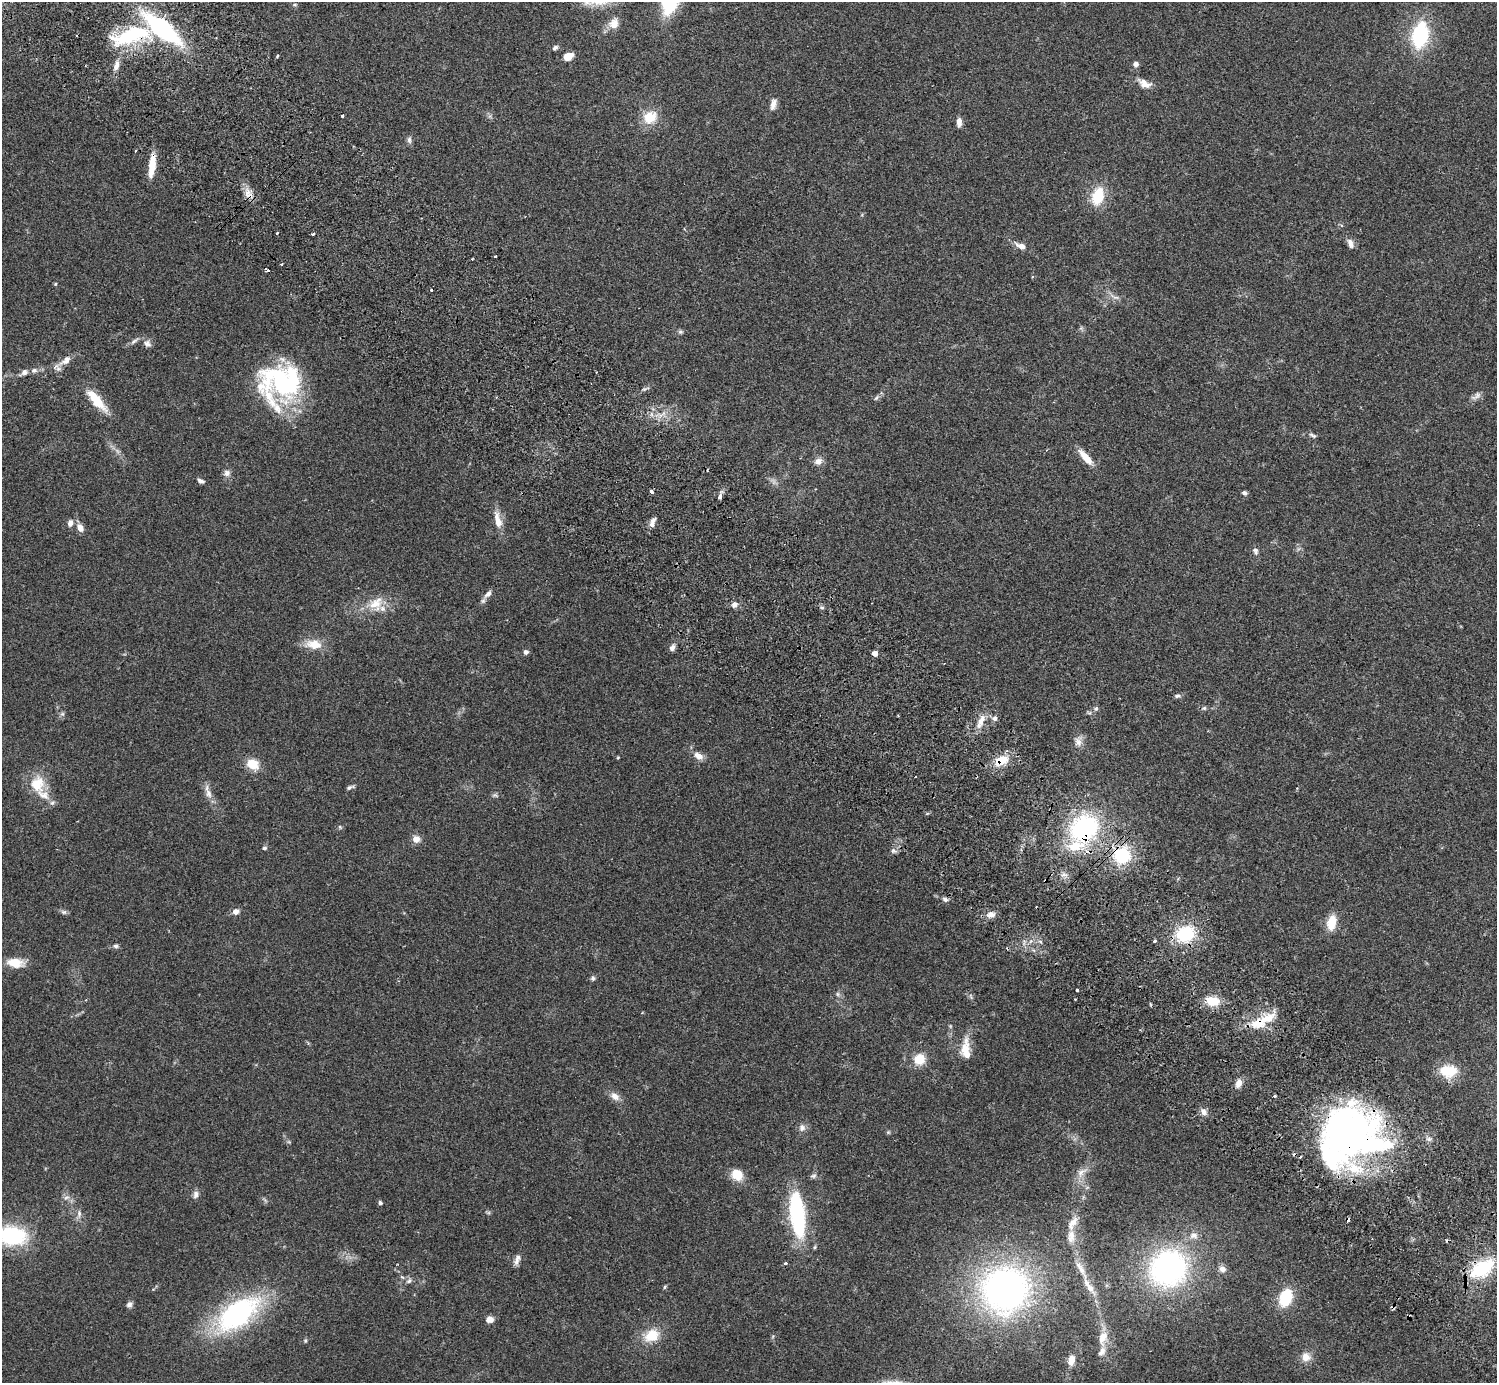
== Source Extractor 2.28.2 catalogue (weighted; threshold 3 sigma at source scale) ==
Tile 6 of 4 x 4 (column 2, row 2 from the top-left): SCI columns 1540-3034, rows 2968-4348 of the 6072 x 6073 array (HDU 1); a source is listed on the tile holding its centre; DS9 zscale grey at full resolution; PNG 1499 x 1385 px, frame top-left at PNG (2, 2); no overlay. Shown black and unused: <1% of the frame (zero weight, under 2 of 3 exposures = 3% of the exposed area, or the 3 px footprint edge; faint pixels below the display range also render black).
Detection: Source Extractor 2.28.2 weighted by HDU 2 'WHT'; one run over the whole footprint, this tile lists its part. Background 0.0731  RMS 0.0082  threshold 0.037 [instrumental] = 3 sigma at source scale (4.5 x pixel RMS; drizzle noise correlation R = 1.50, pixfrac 1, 0.05/0.05 arcsec/px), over >= 5 px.
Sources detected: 164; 3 too faint to see at this stretch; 1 inside a brighter object's white glare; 6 cosmic-ray / hot-pixel residue — not listed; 10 inside a brighter listed object's ellipse — not listed separately; the other 144 listed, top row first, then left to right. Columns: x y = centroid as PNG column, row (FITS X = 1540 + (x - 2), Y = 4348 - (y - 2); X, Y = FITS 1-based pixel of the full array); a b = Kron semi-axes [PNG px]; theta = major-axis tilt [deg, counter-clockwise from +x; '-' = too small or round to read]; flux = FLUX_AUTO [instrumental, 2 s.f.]
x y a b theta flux
295 5 6 4 6 1.1
614 23 14 12 66 8.7
162 29 35 13 -39 130
1420 35 23 13 80 75
130 36 55 20 14 62
555 48 8 6 41 2
277 56 5 3 - 0.7
568 56 8 6 32 12
1136 64 5 4 - 5.4
116 65 15 7 78 5.4
1144 83 20 10 -24 7.4
773 104 15 7 77 5.1
342 116 3 3 - 1.3
650 117 15 13 29 19
959 122 11 6 90 4.6
409 140 10 6 -89 2.5
152 166 25 6 83 17
248 193 16 10 -76 7
1098 196 20 13 76 27
277 233 3 3 - 2.1
313 234 4 3 - 4.5
1350 243 13 7 -70 4.2
1021 246 16 7 -23 5.7
495 256 3 2 - 0.98
472 259 3 2 - 0.67
267 270 4 3 - 5.7
55 284 5 4 - 0.89
431 290 3 3 - 1.8
1114 297 17 5 -25 4.2
680 332 6 6 - 1.6
134 341 15 4 40 2.9
147 344 10 9 - 3.7
65 360 21 10 38 8.3
34 370 10 7 18 3.4
24 372 11 6 34 3.5
596 372 2 2 - 0.67
282 382 47 43 63 130
1476 396 16 7 33 4.1
876 398 10 4 45 2
96 400 30 9 -49 23
1312 435 10 5 -30 1.9
1086 457 21 7 -48 12
818 461 11 8 21 5
227 473 9 8 - 3.7
201 481 8 5 -27 2.8
651 491 4 3 - 6.3
1244 493 6 5 - 2.3
720 496 3 3 - 13
498 520 22 8 -76 11
70 523 8 7 - 4
652 524 8 7 - 3.3
80 528 8 6 -61 6.7
1255 551 10 7 -76 2.8
488 594 13 7 45 4.5
376 604 22 18 42 17
734 604 8 7 - 3.3
822 607 6 4 0 1.3
313 644 24 13 -5 13
672 648 8 6 63 3.3
526 652 6 6 - 2.3
875 653 4 4 - 8
1177 696 8 6 -2 2
1204 708 5 5 - 1.5
1096 709 7 6 - 1.9
62 714 7 6 - 1.8
995 718 6 6 - 3.2
981 721 20 7 68 8.9
1078 741 16 11 78 5.7
698 756 11 7 -35 7.3
618 757 4 4 - 0.76
1001 760 18 11 19 16
253 764 15 12 -37 14
915 776 3 2 - 0.97
37 784 24 20 -84 21
350 787 10 4 16 2
1297 788 4 3 - 0.69
208 793 14 9 -75 5.9
495 795 9 6 -3 1.8
52 803 7 6 - 2.2
340 827 6 5 - 1.2
1084 828 26 22 45 120
416 839 9 9 - 5.6
264 848 6 5 - 1.6
894 851 9 6 -17 2.3
1122 855 18 17 - 44
1064 875 11 4 0 2.8
945 899 7 6 - 2.3
64 912 8 6 -14 2.1
236 912 8 6 17 4.4
991 915 13 9 15 5.3
1331 922 16 9 79 17
1185 934 17 14 19 48
1155 941 3 3 - 1.4
116 946 7 6 - 2.2
16 963 23 11 -6 13
593 978 7 6 - 1.9
1077 990 3 3 - 1.3
838 994 7 5 -47 1.9
1212 1001 17 11 -11 16
1150 1004 6 3 -71 0.78
1259 1023 22 15 21 21
967 1054 43 12 -88 12
919 1059 11 10 - 16
1448 1071 19 14 1 21
1238 1083 11 7 70 5.6
615 1096 13 9 -36 6.1
1275 1096 3 3 - 2.7
1203 1112 10 7 -76 4
802 1128 10 9 - 3.8
888 1132 6 5 - 1.1
1348 1134 61 60 - 340
1082 1172 20 10 38 7.9
737 1174 10 9 - 19
814 1176 8 6 35 2.1
196 1194 10 7 81 3.4
66 1197 10 7 24 3.3
380 1203 6 5 - 1.5
488 1212 7 4 -19 1.1
79 1214 13 6 84 3.4
797 1215 45 14 -83 100
1072 1223 18 8 61 7.9
1194 1235 12 10 1 5.3
12 1236 31 20 -8 76
517 1260 15 7 71 4.1
785 1263 5 3 - 0.99
1079 1266 17 7 -47 6.3
1168 1268 38 35 42 180
1482 1268 27 15 31 48
1222 1269 9 8 - 4.1
402 1277 7 4 -43 1.4
409 1281 9 6 37 2.5
665 1287 5 4 - 1.1
1090 1288 19 8 -55 8.7
1005 1289 43 41 13 350
1286 1298 15 10 69 35
129 1304 8 7 - 2.7
1393 1307 4 3 - 2.9
237 1314 47 23 36 150
490 1319 7 6 - 6.2
651 1336 21 15 25 19
1103 1337 18 10 71 11
305 1340 6 5 - 1.2
1306 1357 12 12 - 7.3
1071 1360 8 6 78 10
Overlapping masked pixels (flux is a lower limit): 11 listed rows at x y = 162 29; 130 36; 152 166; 248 193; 1001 760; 1084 828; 1122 855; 1259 1023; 1348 1134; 1482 1268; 1393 1307
Isophote crosses this tile's border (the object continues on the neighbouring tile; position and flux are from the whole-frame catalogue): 1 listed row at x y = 12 1236